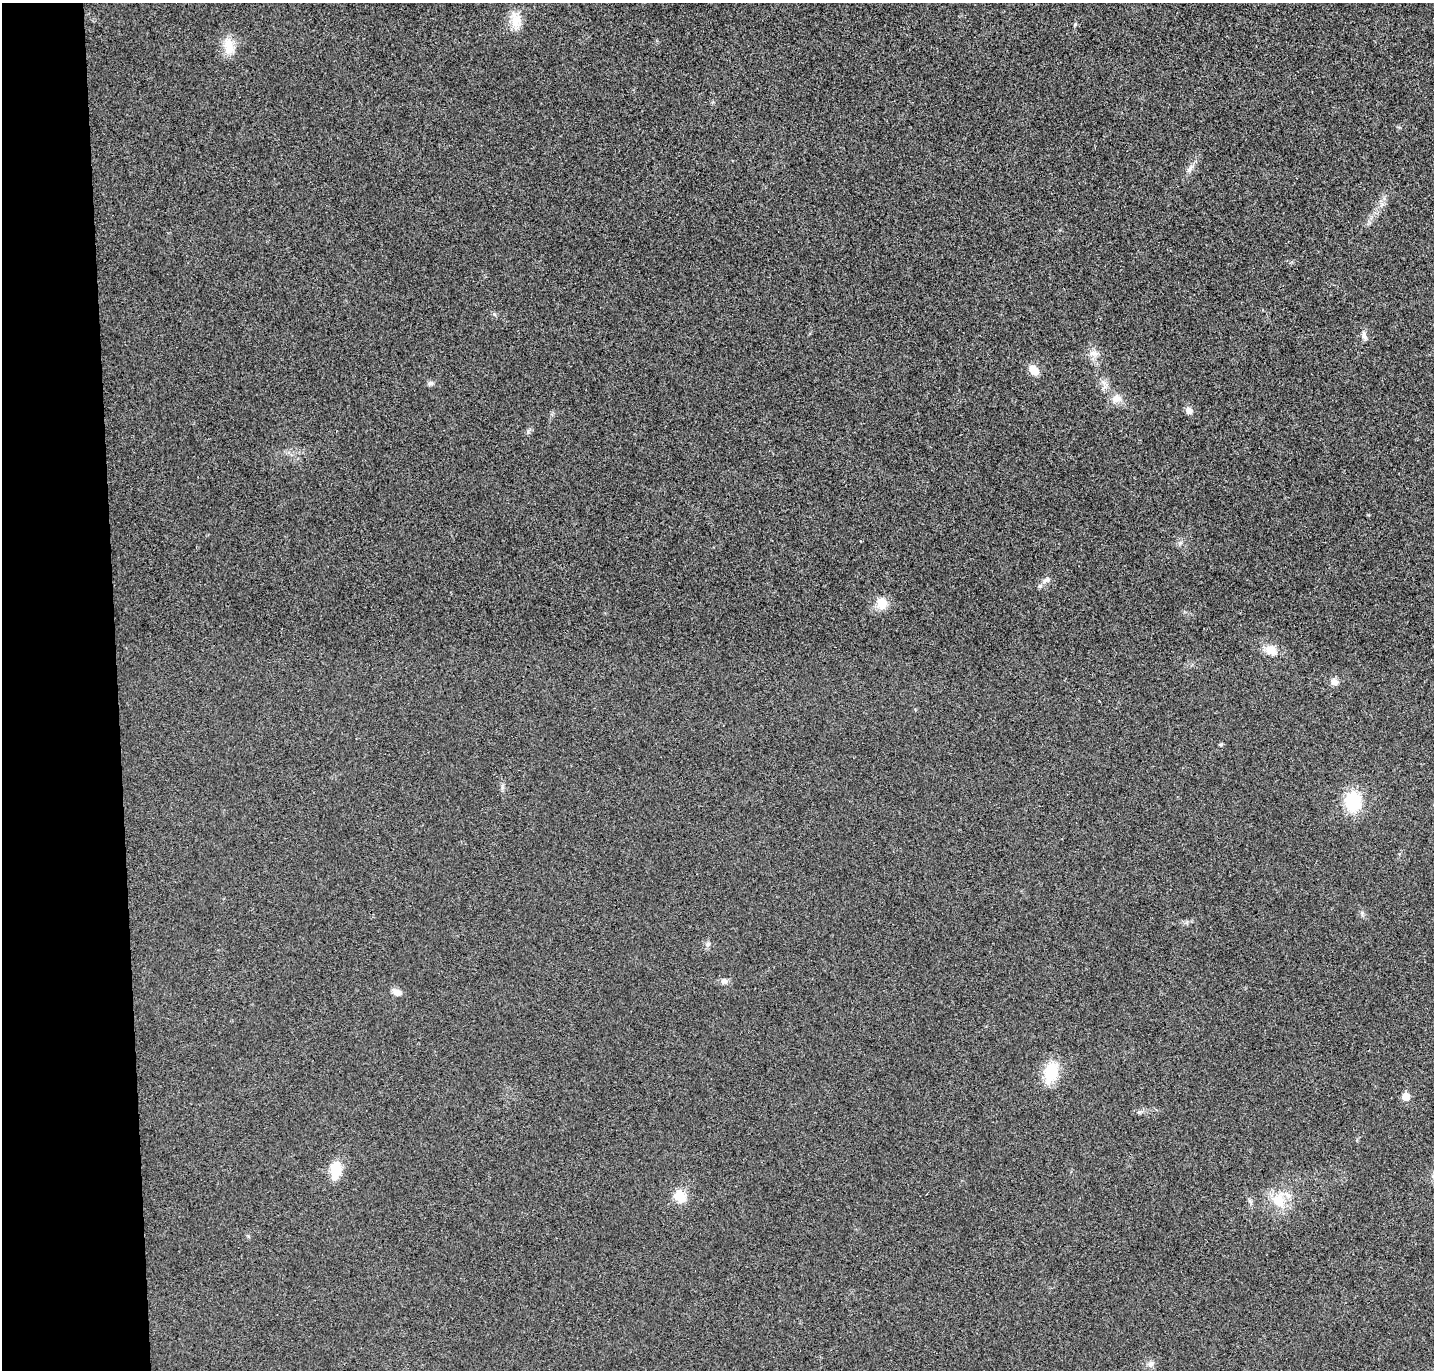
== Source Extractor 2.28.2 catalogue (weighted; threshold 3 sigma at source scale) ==
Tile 4 of 3 x 3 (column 1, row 2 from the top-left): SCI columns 56-1487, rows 1484-2851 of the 4408 x 4332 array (HDU 1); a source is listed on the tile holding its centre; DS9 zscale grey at full resolution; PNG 1436 x 1372 px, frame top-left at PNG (2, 3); no overlay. Shown black and unused: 8% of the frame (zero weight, under 3 of 4 exposures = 6% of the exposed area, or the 3 px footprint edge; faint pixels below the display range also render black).
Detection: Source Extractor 2.28.2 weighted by HDU 2 'WHT'; one run over the whole footprint, this tile lists its part. Background 0.0232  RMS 0.0063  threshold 0.0283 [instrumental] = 3 sigma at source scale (4.5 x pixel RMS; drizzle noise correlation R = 1.50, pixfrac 1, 0.05/0.05 arcsec/px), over >= 5 px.
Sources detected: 25; all 25 listed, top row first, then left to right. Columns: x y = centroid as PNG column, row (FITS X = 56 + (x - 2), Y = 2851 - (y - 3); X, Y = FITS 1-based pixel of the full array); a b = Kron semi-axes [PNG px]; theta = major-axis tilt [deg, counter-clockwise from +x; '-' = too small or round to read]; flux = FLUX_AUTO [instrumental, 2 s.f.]
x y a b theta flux
516 21 19 14 70 9.2
229 47 23 12 -80 9.6
1190 169 13 6 63 2.7
1364 335 11 6 -77 2.4
1093 353 13 7 -5 3.3
1034 370 9 7 -49 8.5
430 383 8 5 38 1.4
1116 398 13 10 10 5.3
1188 411 9 7 -45 3
1046 580 13 5 30 2.1
881 603 16 13 -64 7.7
1271 650 15 11 -25 6.9
1334 682 8 8 - 3.5
1353 802 16 13 90 34
1362 913 5 5 - 1.1
707 944 8 6 53 1.8
724 981 9 7 -7 2.3
397 992 11 7 -20 3.4
1051 1073 25 15 79 19
1406 1097 5 5 - 12
1139 1112 6 4 16 0.96
335 1171 21 12 85 13
680 1196 18 14 -53 9
1279 1199 18 12 1 11
1150 1364 9 8 - 2.5
Unlisted compact peaks at least as high as the median listed source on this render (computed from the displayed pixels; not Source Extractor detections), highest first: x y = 494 314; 528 432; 1221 744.